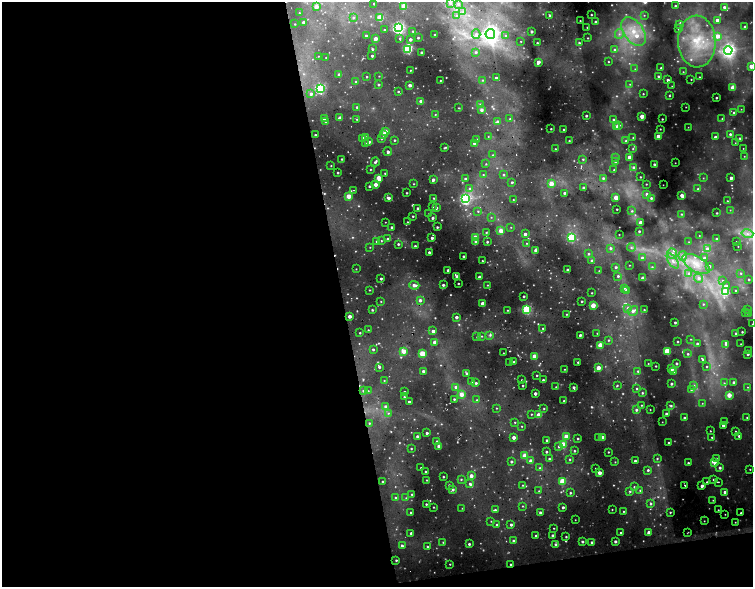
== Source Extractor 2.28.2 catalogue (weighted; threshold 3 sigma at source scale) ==
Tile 13 of 4 x 4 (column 1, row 4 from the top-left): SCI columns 1-1502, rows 132-1301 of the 6564 x 5149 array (HDU 1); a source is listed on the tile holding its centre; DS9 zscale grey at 2 x 2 block average (1 PNG px = mean of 2 x 2 image px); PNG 755 x 589 px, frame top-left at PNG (2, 2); each listed source drawn as its Kron ellipse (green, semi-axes under 4 px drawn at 4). Shown black and unused: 48% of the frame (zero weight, under 2 of 5 exposures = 11% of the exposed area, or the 3 px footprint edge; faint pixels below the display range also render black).
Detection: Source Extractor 2.28.2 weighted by HDU 2 'WHT'; one run over the whole footprint, this tile lists its part. Background 0.195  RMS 0.044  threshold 0.196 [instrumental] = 3 sigma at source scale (4.5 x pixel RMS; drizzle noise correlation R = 1.50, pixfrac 1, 0.05/0.05 arcsec/px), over >= 5 px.
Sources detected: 510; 6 too faint to see at this stretch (2 x 2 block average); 2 cosmic-ray / hot-pixel residue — neither listed nor drawn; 2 coinciding with a brighter row at this scale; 10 inside a brighter listed object's ellipse — not listed separately; the other 490 listed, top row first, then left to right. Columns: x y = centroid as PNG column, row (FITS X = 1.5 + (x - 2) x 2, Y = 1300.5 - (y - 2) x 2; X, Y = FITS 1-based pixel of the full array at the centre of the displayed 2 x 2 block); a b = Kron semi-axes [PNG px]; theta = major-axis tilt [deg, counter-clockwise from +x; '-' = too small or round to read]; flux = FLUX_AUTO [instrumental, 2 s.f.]
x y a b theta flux
450 3 3 3 - 29
374 4 2 2 - 12
458 4 4 4 - 27
404 6 3 2 - 170
675 6 2 2 - 9.4
316 7 2 2 - 69
724 7 2 2 - 20
463 12 3 3 - 19
299 13 2 2 - 5.2
591 15 2 2 - 7.3
644 15 3 2 - 5.8
456 16 3 3 - 20
550 16 3 2 - 26
353 18 3 2 - 10
380 18 3 2 - 250
717 20 2 2 - 31
580 21 2 2 - 5.9
303 22 2 2 - 16
596 22 2 2 - 22
295 24 2 2 - 4.4
680 24 3 3 - 17
587 27 2 2 - 4
745 27 2 2 - 24
399 28 3 3 - 1700
678 29 3 2 - 11
384 30 2 2 - 11
413 31 2 2 - 6.1
532 31 2 2 - 21
633 31 16 10 -55 230
476 34 5 4 - 30
490 34 5 5 - 2800
619 34 5 3 - 24
435 35 2 2 - 19
366 36 2 2 - 15
506 36 3 3 - 12
717 36 3 3 - 79
376 38 2 2 - 54
400 38 2 2 - 7.8
418 38 2 2 - 9.5
588 38 2 2 - 4.9
410 39 2 2 - 27
521 41 2 2 - 5.8
697 41 26 19 -87 500
537 43 2 2 - 9.8
579 43 2 2 - 12
372 49 2 2 - 14
408 49 3 3 - 810
614 50 4 3 - 20
728 50 4 4 - 2100
476 52 3 3 - 15
422 53 2 2 - 26
318 56 2 2 - 3.2
372 56 2 2 - 16
326 58 2 2 - 5.1
538 62 3 2 - 65
608 62 2 2 - 5.6
751 66 2 2 - 95
661 68 2 2 - 8.3
635 69 3 2 - 5.7
410 70 2 2 - 5.5
683 72 2 2 - 5.1
339 74 2 2 - 34
379 76 2 2 - 5.4
658 76 2 2 - 13
367 77 2 2 - 7.1
699 77 2 2 - 5.4
496 78 3 3 - 22
691 79 2 2 - 5.6
440 80 2 2 - 5.8
483 80 3 2 - 11
668 80 2 2 - 27
356 81 3 2 - 8.4
630 84 3 3 - 6.6
379 85 2 2 - 12
410 85 2 2 - 46
672 86 2 2 - 2.8
733 87 2 2 - 170
320 89 3 3 - 1200
398 91 2 2 - 9.3
311 94 2 2 - 20
643 94 2 2 - 6.2
669 96 2 2 - 6.6
716 98 2 2 - 11
421 101 2 2 - 45
480 104 3 3 - 14
357 107 2 2 - 12
686 107 2 2 - 3.3
459 108 2 2 - 6.2
741 109 2 2 - 3.5
481 110 3 3 - 31
734 113 3 3 - 15
435 114 2 2 - 5.7
586 116 2 2 - 14
642 116 2 2 - 130
324 118 2 2 - 47
340 118 2 2 - 55
357 119 2 2 - 5.8
510 119 3 2 - 11
613 119 3 2 - 10
662 119 2 2 - 7.9
722 119 2 2 - 6.7
326 121 2 2 - 17
498 122 3 3 - 43
618 125 3 3 - 33
616 126 3 3 - 25
688 127 2 2 - 3.1
551 129 2 2 - 8.2
564 129 2 2 - 8.8
660 129 2 2 - 5
385 132 3 2 - 150
383 134 2 2 - 39
730 134 3 3 - 17
315 135 2 2 - 9.3
488 136 2 2 - 6.2
658 136 2 2 - 120
633 137 3 2 - 6
715 137 2 2 - 25
363 138 2 2 - 59
366 138 3 2 - 28
740 138 2 2 - 11
381 139 2 2 - 7.6
394 140 2 2 - 11
477 140 3 3 - 22
569 141 2 2 - 7.6
626 141 3 3 - 13
369 142 2 2 - 21
474 143 3 3 - 17
735 143 2 2 - 3.3
366 144 2 2 - 19
444 148 3 2 - 8.5
743 148 2 2 - 3.5
555 149 2 2 - 8.9
633 149 3 2 - 7.8
388 152 4 3 - 19
493 155 2 2 - 6.7
744 156 2 2 - 4.7
629 157 2 2 - 90
615 158 3 2 - 5.7
342 159 2 2 - 8.7
583 159 2 2 - 7.9
375 162 4 2 - 20
615 162 3 3 - 18
675 163 2 2 - 3.4
486 164 2 2 - 6.5
654 164 2 2 - 17
331 166 2 2 - 5
634 167 3 3 - 25
370 169 2 2 - 5.5
614 170 2 2 - 6.5
338 173 2 2 - 12
385 173 2 2 - 8.4
483 175 2 2 - 7.4
503 175 3 3 - 9.7
640 177 2 2 - 7.7
379 178 3 2 - 180
603 178 3 3 - 16
703 178 2 2 - 5
731 178 2 2 - 38
465 179 2 2 - 22
433 180 3 2 - 30
512 182 2 2 - 13
414 184 2 2 - 5
551 184 2 2 - 160
646 184 2 2 - 5.2
375 185 2 2 - 70
663 185 2 2 - 2.5
369 186 2 2 - 13
583 187 2 2 - 15
470 189 4 3 - 21
698 189 3 2 - 13
353 190 2 2 - 6.5
407 193 2 2 - 8.4
564 193 2 2 - 18
647 194 3 3 - 20
682 195 3 2 - 66
349 196 2 2 - 170
388 198 3 2 - 37
433 198 2 2 - 6.4
616 198 2 2 - 120
651 198 2 2 - 15
465 199 3 3 - 1600
513 200 2 2 - 4.9
727 201 2 2 - 5.5
432 206 2 2 - 8.4
418 208 2 2 - 13
436 208 2 2 - 30
617 209 2 2 - 8.2
730 210 2 2 - 4
478 211 3 2 - 8.2
632 211 3 3 - 8
717 213 2 2 - 8
429 214 2 2 - 7.5
681 214 2 2 - 8.2
413 216 2 2 - 10
491 217 3 2 - 5.7
432 218 2 2 - 20
385 222 2 2 - 3.9
407 222 2 2 - 5.2
641 223 2 2 - 90
392 227 2 2 - 15
437 227 2 2 - 12
511 227 2 2 - 4.6
501 231 2 2 - 120
639 231 2 2 - 14
486 233 2 2 - 8.4
525 234 3 2 - 27
619 234 2 2 - 3.9
747 234 6 3 -15 35
699 236 2 2 - 3.1
475 237 2 2 - 120
432 238 2 2 - 26
571 238 3 3 - 650
387 239 3 2 - 12
716 239 3 3 - 9.4
377 241 2 2 - 19
381 241 3 2 - 7.7
476 241 3 2 - 38
736 241 2 2 - 3.4
487 242 2 2 - 13
689 242 3 2 - 3.1
527 243 2 2 - 5.4
398 244 2 2 - 15
415 246 2 2 - 18
738 246 2 2 - 3.3
370 247 2 2 - 4.4
631 247 4 4 - 17
610 248 3 3 - 18
707 249 4 4 - 31
535 250 2 2 - 33
429 252 2 2 - 24
588 254 3 3 - 10
672 254 5 5 - 41
463 256 2 2 - 11
683 256 5 4 - 31
642 257 3 3 - 15
704 258 3 3 - 27
482 261 2 2 - 6.3
592 261 3 2 - 19
673 261 8 4 -55 48
696 264 15 7 -30 140
629 265 2 2 - 4.3
709 266 3 3 - 17
616 267 3 2 - 15
652 267 3 3 - 8.5
356 269 2 2 - 4.5
448 270 2 2 - 26
567 270 2 2 - 27
599 271 2 2 - 5.6
689 273 4 4 - 27
741 273 3 3 - 9.3
618 276 3 2 - 12
457 277 3 2 - 90
479 277 2 2 - 28
643 278 2 2 - 73
699 278 4 4 - 31
381 279 2 2 - 14
749 279 2 2 - 9.9
722 280 3 2 - 7.4
458 283 2 2 - 8.4
414 285 5 3 - 50
443 285 2 2 - 20
487 285 2 2 - 6.1
726 286 4 4 - 24
624 288 2 2 - 7.4
369 290 2 2 - 5.3
627 290 3 2 - 40
735 290 2 2 - 7.1
726 292 3 3 - 320
592 293 2 2 - 6.3
524 296 2 2 - 12
420 300 3 3 - 30
381 301 2 2 - 4.7
582 301 2 2 - 11
483 303 2 2 - 110
703 304 3 2 - 8.7
593 305 3 2 - 160
628 308 4 3 - 27
527 309 3 3 - 770
747 309 2 2 - 4.8
372 310 2 2 - 10
507 310 2 2 - 6.9
644 310 2 2 - 6
633 311 5 4 - 39
746 312 2 2 - 3.6
566 314 2 2 - 6.6
748 314 2 2 - 11
349 316 2 2 - 57
456 317 2 2 - 31
675 322 2 2 - 13
752 324 2 2 - 2.6
543 328 2 2 - 7.6
368 330 2 2 - 5.2
433 331 2 2 - 38
742 332 2 2 - 8.1
360 333 2 2 - 7.6
597 333 2 2 - 6
736 333 2 2 - 11
490 335 3 3 - 14
580 335 2 2 - 19
482 336 2 2 - 6.2
477 337 2 2 - 9.5
691 339 2 2 - 4.2
609 340 3 3 - 11
677 341 2 2 - 8.3
435 342 2 2 - 84
697 344 2 2 - 18
726 344 3 3 - 12
741 344 2 2 - 3.6
600 345 2 2 - 190
373 349 2 2 - 14
748 350 2 2 - 5.2
404 351 3 2 - 110
667 351 3 3 - 400
503 353 2 2 - 4.1
422 354 3 2 - 260
688 354 3 2 - 10
748 354 2 2 - 17
535 356 3 2 - 140
703 360 3 2 - 20
514 362 2 2 - 8.5
578 362 2 2 - 12
509 363 2 2 - 3.7
648 363 2 2 - 4.6
676 363 2 2 - 15
656 366 2 2 - 7
706 366 3 2 - 9
379 367 2 2 - 16
598 368 3 2 - 93
564 369 2 2 - 5
672 369 2 2 - 63
423 371 2 2 - 20
638 371 2 2 - 11
673 372 2 2 - 41
466 373 3 2 - 17
537 375 2 2 - 8.6
384 380 2 2 - 5.5
522 380 2 2 - 5.8
543 380 2 2 - 12
472 382 2 2 - 18
476 383 2 2 - 15
724 383 3 3 - 9.4
734 383 3 2 - 35
671 384 2 2 - 18
523 385 2 2 - 8.3
617 385 3 2 - 9
694 385 3 3 - 12
456 387 3 3 - 26
556 387 2 2 - 4.8
574 387 2 2 - 23
748 387 2 2 - 5.5
637 388 3 2 - 8.5
691 390 3 3 - 13
363 391 3 2 - 13
368 391 2 2 - 6.2
404 392 2 2 - 16
535 393 2 2 - 34
642 393 2 2 - 10
461 394 3 3 - 94
729 395 3 2 - 150
405 397 3 2 - 12
454 399 2 2 - 10
477 400 3 2 - 8.1
564 401 2 2 - 15
409 402 2 2 - 19
702 403 2 2 - 5.3
641 405 2 2 - 7
671 406 4 3 - 14
386 407 3 3 - 34
496 408 2 2 - 6.1
544 408 2 2 - 7.2
636 410 3 2 - 20
650 410 2 2 - 4.3
388 413 3 2 - 8.1
531 414 2 2 - 7.3
666 414 2 2 - 26
538 415 2 2 - 110
747 417 2 2 - 7.7
684 418 2 2 - 15
515 422 2 2 - 6.6
662 422 2 2 - 3
724 422 2 2 - 3.5
369 423 2 2 - 7.6
723 425 2 2 - 23
522 426 2 2 - 5.8
710 431 2 2 - 5.3
735 431 2 2 - 5.1
427 433 2 2 - 17
417 436 2 2 - 32
739 436 2 2 - 13
514 437 2 2 - 54
566 437 2 2 - 130
599 437 2 2 - 21
602 437 2 2 - 38
712 437 2 2 - 7.1
578 438 2 2 - 10
547 440 3 2 - 14
437 441 2 2 - 11
668 443 2 2 - 8.7
563 445 3 2 - 280
439 446 2 2 - 93
559 446 3 3 - 15
411 449 2 2 - 7.7
574 451 2 2 - 9.1
546 452 2 2 - 14
608 452 2 2 - 6.7
525 455 2 2 - 150
657 458 3 2 - 8.7
716 458 3 2 - 8.1
549 459 2 2 - 13
570 459 2 2 - 7
531 461 3 2 - 50
635 461 2 2 - 14
511 462 2 2 - 20
615 462 2 2 - 4.9
688 463 2 2 - 13
715 463 3 3 - 45
421 468 2 2 - 6.2
540 468 3 3 - 11
595 468 2 2 - 5.8
720 468 2 2 - 19
750 469 2 2 - 5.7
648 470 3 2 - 16
425 471 2 2 - 9.8
599 473 2 2 - 76
471 476 3 2 - 55
443 477 2 2 - 8.6
461 479 3 2 - 8.6
713 479 3 3 - 9.7
427 480 2 2 - 5.1
382 481 2 2 - 8.7
562 481 3 3 - 300
707 482 2 2 - 8.1
718 482 2 2 - 6.5
470 484 3 3 - 20
449 485 2 2 - 9
523 485 2 2 - 5.7
685 485 3 2 - 5.1
702 486 2 2 - 36
634 487 3 2 - 9.4
453 490 3 3 - 17
640 490 3 2 - 12
539 491 2 2 - 6.7
630 491 3 2 - 11
725 492 3 3 - 46
570 493 2 2 - 12
412 494 2 2 - 8.2
395 498 3 2 - 11
406 498 2 2 - 5.8
713 500 2 2 - 4.8
426 504 2 2 - 9.4
651 504 3 3 - 12
522 506 2 2 - 5.5
433 507 2 2 - 6.5
563 507 2 2 - 21
462 508 2 2 - 4.4
612 509 2 2 - 5.7
495 510 3 2 - 12
718 510 2 2 - 6.2
623 511 2 2 - 5.8
411 512 2 2 - 8.6
670 512 2 2 - 7.4
540 513 2 2 - 22
741 513 2 2 - 11
725 514 2 2 - 4.1
575 520 2 2 - 3.7
491 521 2 2 - 5.2
704 521 2 2 - 4.1
735 522 2 2 - 5.4
497 524 2 2 - 8.2
511 525 3 2 - 14
554 528 2 2 - 5.9
411 533 2 2 - 22
621 533 2 2 - 8.2
649 533 2 2 - 73
688 533 3 2 - 4.2
536 536 2 2 - 21
553 536 2 2 - 30
566 537 2 2 - 8.6
513 541 3 2 - 16
615 541 2 2 - 21
443 542 2 2 - 6.5
582 542 2 2 - 15
592 542 2 2 - 14
469 544 2 2 - 17
556 544 3 2 - 16
402 546 4 2 - 32
427 547 3 2 - 8.9
396 560 2 2 - 11
450 564 2 2 - 5.3
511 564 2 2 - 12
Overlapping masked pixels (flux is a lower limit): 1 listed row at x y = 511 564
Isophote crosses this tile's border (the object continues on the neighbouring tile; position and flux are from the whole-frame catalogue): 3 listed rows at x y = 404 6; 751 66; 752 324
Diffuse or blended objects may show on this block-average render without a row.